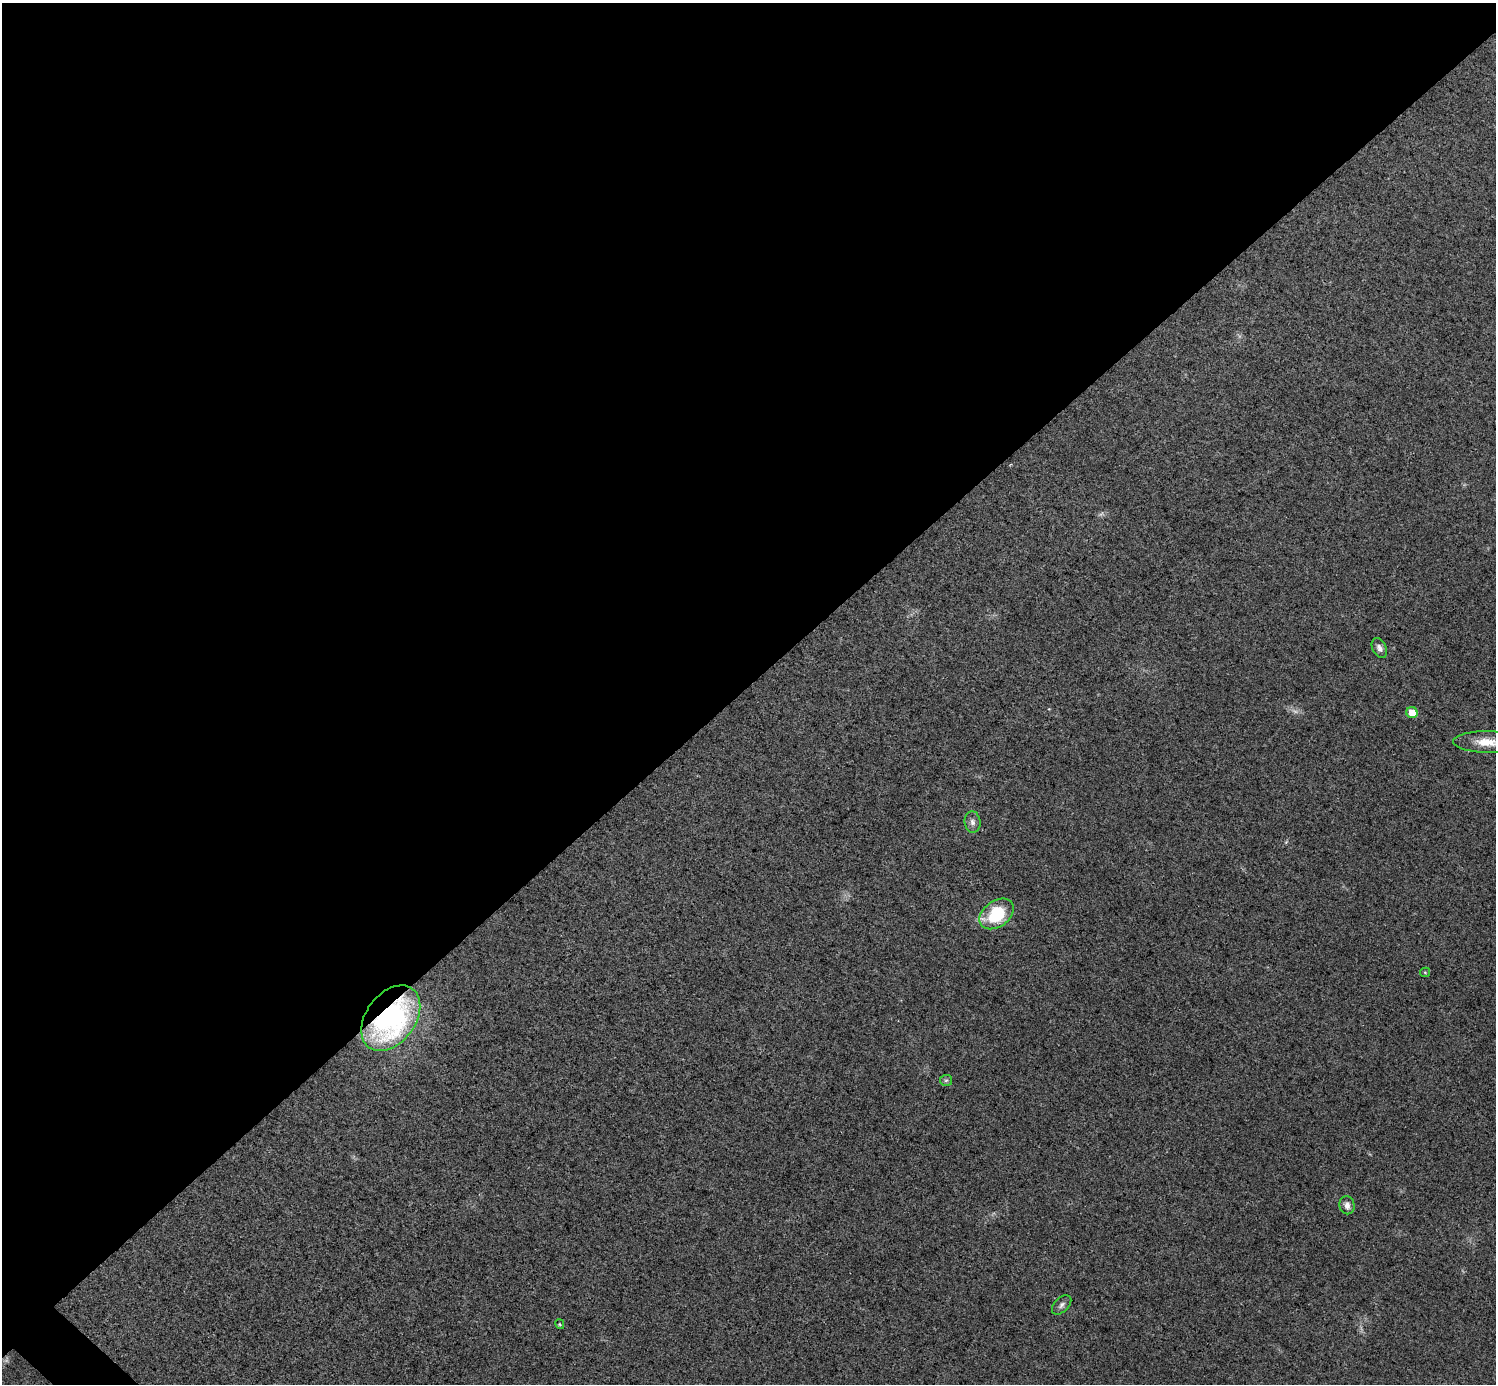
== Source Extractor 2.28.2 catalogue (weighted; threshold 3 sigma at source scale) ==
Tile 2 of 4 x 4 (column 2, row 1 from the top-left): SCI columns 1495-2988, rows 4302-5683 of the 5979 x 5979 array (HDU 1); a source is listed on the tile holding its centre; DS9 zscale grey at full resolution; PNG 1498 x 1386 px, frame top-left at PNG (2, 3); each listed source drawn as its Kron ellipse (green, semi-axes under 4 px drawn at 4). Shown black and unused: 50% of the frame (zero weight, under 3 of 4 exposures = <1% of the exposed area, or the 3 px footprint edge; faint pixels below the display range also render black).
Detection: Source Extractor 2.28.2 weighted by HDU 2 'WHT'; one run over the whole footprint, this tile lists its part. Background 0.0162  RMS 0.0049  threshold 0.022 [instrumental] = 3 sigma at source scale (4.5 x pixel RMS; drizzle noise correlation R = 1.50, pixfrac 1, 0.05/0.05 arcsec/px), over >= 5 px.
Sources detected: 13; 2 too faint to see at this stretch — neither listed nor drawn; the other 11 listed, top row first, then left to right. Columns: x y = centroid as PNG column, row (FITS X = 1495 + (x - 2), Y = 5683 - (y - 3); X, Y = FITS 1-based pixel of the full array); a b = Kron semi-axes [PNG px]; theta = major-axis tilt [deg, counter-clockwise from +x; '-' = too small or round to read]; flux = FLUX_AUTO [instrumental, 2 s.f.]
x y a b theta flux
1379 648 10 7 -62 2.2
1412 713 6 5 - 6.5
1488 742 34 10 -1 11
972 822 11 8 -84 2.1
997 914 19 13 36 25
1425 972 5 4 - 0.61
391 1018 36 24 53 110
946 1080 6 5 - 0.9
1347 1205 9 7 -79 2.4
1062 1305 12 7 44 1.9
560 1324 5 4 - 0.54
Overlapping masked pixels (flux is a lower limit): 1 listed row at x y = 391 1018
Isophote crosses this tile's border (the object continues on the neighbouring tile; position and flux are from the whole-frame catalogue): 1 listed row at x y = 1488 742